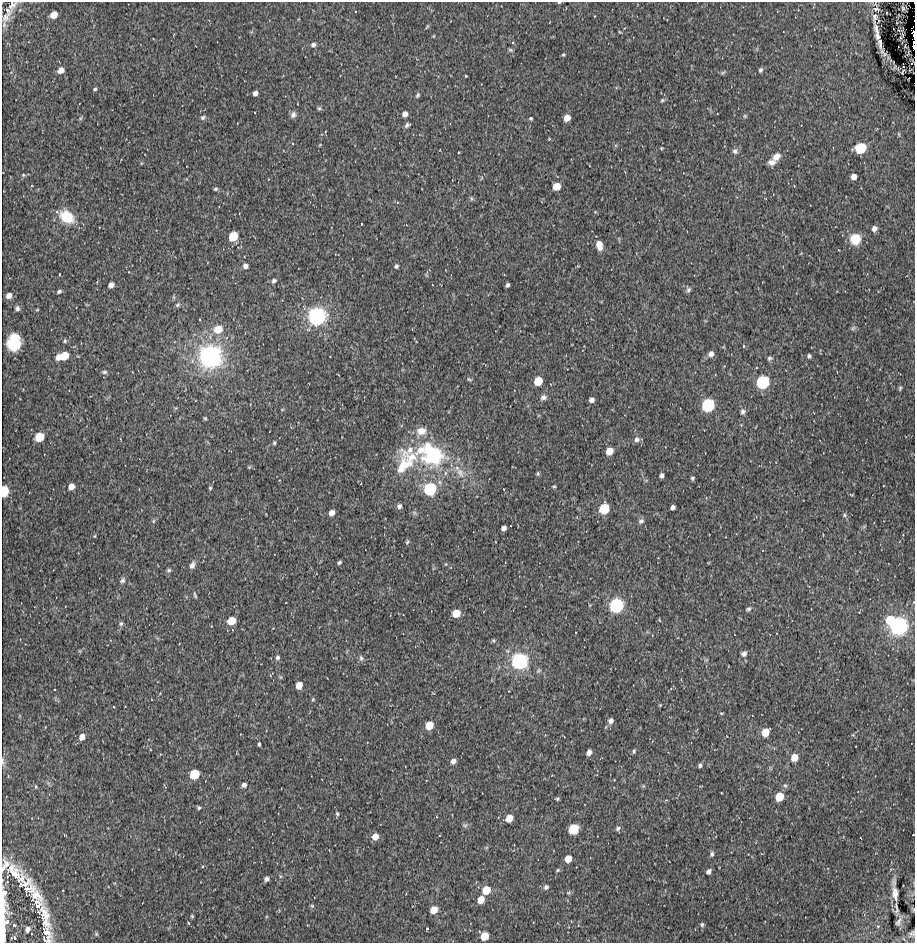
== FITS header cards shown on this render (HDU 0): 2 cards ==
NAXIS1  =                  913 / Axis length
NAXIS2  =                  941 / Axis length

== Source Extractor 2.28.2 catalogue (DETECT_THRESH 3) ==
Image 913 x 941 px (HDU 0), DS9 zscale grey, 1 PNG px = 1 image px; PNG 917 x 945 px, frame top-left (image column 1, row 941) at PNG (2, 2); no overlay
Background 0.168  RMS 5.1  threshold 15.4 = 3 sigma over >= 5 px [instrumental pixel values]
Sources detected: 237; all 237 listed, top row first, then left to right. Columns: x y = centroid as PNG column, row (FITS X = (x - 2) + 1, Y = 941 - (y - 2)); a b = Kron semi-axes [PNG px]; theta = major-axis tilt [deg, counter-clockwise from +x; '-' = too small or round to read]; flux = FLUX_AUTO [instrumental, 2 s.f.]
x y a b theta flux
559 2 5 3 - 330
12 5 17 10 61 2300
903 8 7 5 58 870
877 9 11 6 -16 1300
8 11 15 8 -72 1500
54 15 6 5 - 4900
5 17 14 11 61 2500
875 17 25 7 86 2500
427 26 8 3 56 370
877 29 13 4 -77 1500
893 29 2 2 - 180
620 32 5 3 - 280
783 32 2 2 - 220
913 33 6 2 -85 950
434 36 5 3 - 250
878 37 6 4 -52 880
900 38 5 3 - 470
914 42 4 2 - 210
512 43 4 4 - 440
880 43 13 5 -80 2000
313 45 6 6 - 1100
914 46 4 2 - 1400
898 47 2 2 - 310
510 50 7 4 -27 510
908 54 6 2 69 280
563 55 4 4 - 390
911 63 4 3 - 390
895 67 6 3 71 380
61 70 6 5 - 2600
761 70 5 5 - 770
903 72 7 4 50 600
723 73 7 4 44 480
466 76 3 2 - 310
95 89 5 4 - 480
255 93 5 4 - 1500
418 95 7 5 53 610
662 100 6 4 22 540
319 108 5 5 - 540
405 114 5 5 - 2200
293 115 8 6 78 1200
745 116 5 4 - 440
80 118 6 4 87 480
203 118 6 5 - 790
531 118 4 3 - 510
567 118 5 5 - 4000
407 125 6 4 41 850
899 134 6 3 -88 360
549 139 4 3 - 270
292 144 4 3 - 320
661 148 4 3 - 290
860 148 6 6 - 36000
735 151 7 7 - 1100
458 152 3 2 - 330
776 157 9 7 38 2700
772 162 9 6 3 1800
23 175 5 4 - 430
854 177 5 5 - 2400
31 186 3 3 - 380
557 186 6 5 - 7900
215 189 6 4 30 550
471 198 6 4 -78 520
595 212 4 4 - 340
67 217 15 11 -36 11000
361 224 3 2 - 270
406 225 2 2 - 270
874 228 5 5 - 1800
233 236 6 5 - 18000
855 239 11 11 - 6500
599 245 9 6 -78 4200
838 250 3 2 - 390
245 266 6 5 - 1400
396 266 5 4 - 700
59 274 3 2 - 220
274 281 6 5 - 860
111 285 5 4 - 1900
432 285 3 2 - 380
507 285 4 3 - 860
688 290 8 6 59 820
59 291 5 4 - 740
9 295 5 5 - 2200
177 305 7 5 34 690
17 308 6 6 - 920
37 310 5 3 - 290
317 316 7 6 - 310000
199 320 3 2 - 450
853 328 7 4 45 590
218 329 7 6 - 7300
65 341 6 5 - 580
14 342 16 12 83 11000
744 346 4 3 - 330
711 354 6 6 - 2000
65 356 6 5 - 9500
210 356 7 7 - 690000
809 356 4 4 - 770
58 357 6 5 - 2900
770 358 6 5 - 710
104 372 8 5 -6 670
469 379 8 5 -29 560
538 381 6 5 - 13000
762 382 6 6 - 83000
900 388 6 4 74 500
543 397 8 6 10 1300
591 400 5 4 - 1600
708 405 6 6 - 86000
282 409 5 3 - 300
743 412 7 6 - 1000
205 418 4 4 - 410
421 431 14 11 15 3700
39 437 6 5 - 14000
637 439 7 7 - 1400
274 443 4 3 - 530
410 450 28 13 20 7500
420 450 11 9 43 3200
609 451 6 5 - 6100
431 452 35 33 73 28000
412 457 22 14 31 7900
436 457 24 15 78 12000
403 466 34 21 67 14000
249 467 5 4 - 360
445 473 7 4 89 650
460 473 16 9 -57 3400
538 473 5 4 - 530
662 475 4 4 - 1300
692 478 4 3 - 590
71 486 5 5 - 2700
554 486 4 3 - 420
210 488 4 4 - 450
430 489 6 6 - 70000
4 491 6 5 - 39000
851 494 6 3 -20 330
399 506 6 5 - 1200
673 507 4 4 - 1300
604 509 6 6 - 29000
332 513 5 5 - 2400
414 513 7 5 -45 680
844 515 6 5 - 550
153 521 6 4 88 470
641 521 7 7 - 1000
864 526 6 4 19 440
504 528 5 4 - 1700
94 536 4 4 - 330
407 542 7 4 79 590
339 562 5 4 - 610
446 564 5 3 - 290
192 565 9 6 69 1400
169 570 5 5 - 640
123 580 8 6 58 930
195 595 9 3 -72 530
616 605 7 6 - 140000
748 609 6 4 34 750
456 613 6 5 - 8700
403 615 3 2 - 180
890 620 7 6 - 9600
231 621 6 5 - 8300
121 624 6 5 - 720
898 626 7 6 - 350000
232 630 3 2 - 450
575 633 3 2 - 420
493 640 5 4 - 450
744 654 6 5 - 1300
277 657 5 5 - 870
361 658 8 6 -74 890
519 661 7 6 - 260000
280 677 6 4 -71 390
299 685 6 5 - 4400
55 690 2 2 - 270
313 699 4 4 - 360
660 705 4 4 - 310
113 707 3 2 - 480
721 713 4 4 - 380
611 721 5 5 - 1500
429 725 6 5 - 8100
765 732 6 5 - 6300
82 737 6 5 - 2500
259 744 4 3 - 560
634 751 5 4 - 590
589 752 5 4 - 1900
794 757 6 5 - 5300
3 761 10 3 -87 720
453 761 5 5 - 1700
700 765 4 4 - 840
195 774 6 6 - 19000
244 785 6 5 - 1300
785 785 6 5 - 680
643 786 5 5 - 410
36 787 5 3 - 370
721 793 3 2 - 460
779 797 6 5 - 12000
557 799 4 3 - 530
199 808 5 4 - 540
337 814 7 4 -64 540
436 817 3 2 - 370
509 818 6 5 - 5700
465 825 7 6 - 740
618 828 7 6 - 790
573 829 6 6 - 24000
439 836 3 2 - 520
375 837 6 6 - 3100
712 854 7 5 73 770
568 859 6 5 - 5100
5 865 20 10 71 3100
202 866 4 3 - 430
558 870 6 4 27 450
708 871 5 4 - 1200
14 872 26 16 -45 7200
266 879 5 4 - 960
2 880 5 3 - 370
7 882 3 3 - 390
24 882 27 21 -9 6600
546 887 6 6 - 910
486 890 6 5 - 9100
4 892 6 5 - 2600
34 893 33 15 -44 8600
568 893 7 3 19 470
895 893 17 7 -85 2600
481 900 6 5 - 4600
38 904 17 13 -64 3200
3 906 32 9 -89 6400
312 906 5 5 - 530
434 910 6 5 - 5900
192 916 5 4 - 430
45 917 40 13 -76 8800
7 922 15 5 66 2800
898 922 9 4 57 840
188 923 4 3 - 310
702 924 6 5 - 660
14 925 4 3 - 660
3 926 35 4 -88 6000
878 926 4 3 - 280
27 929 7 6 - 1400
427 929 3 2 - 430
912 933 7 5 0 610
31 934 3 2 - 310
96 934 5 5 - 450
47 935 25 14 -78 4600
484 936 6 5 - 7200
14 938 4 3 - 1600
At the frame edge (FLAGS 8, measured only in part): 12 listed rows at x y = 559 2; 12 5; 913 33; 914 42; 914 46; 4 491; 3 761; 5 865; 2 880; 4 892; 3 906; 3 926